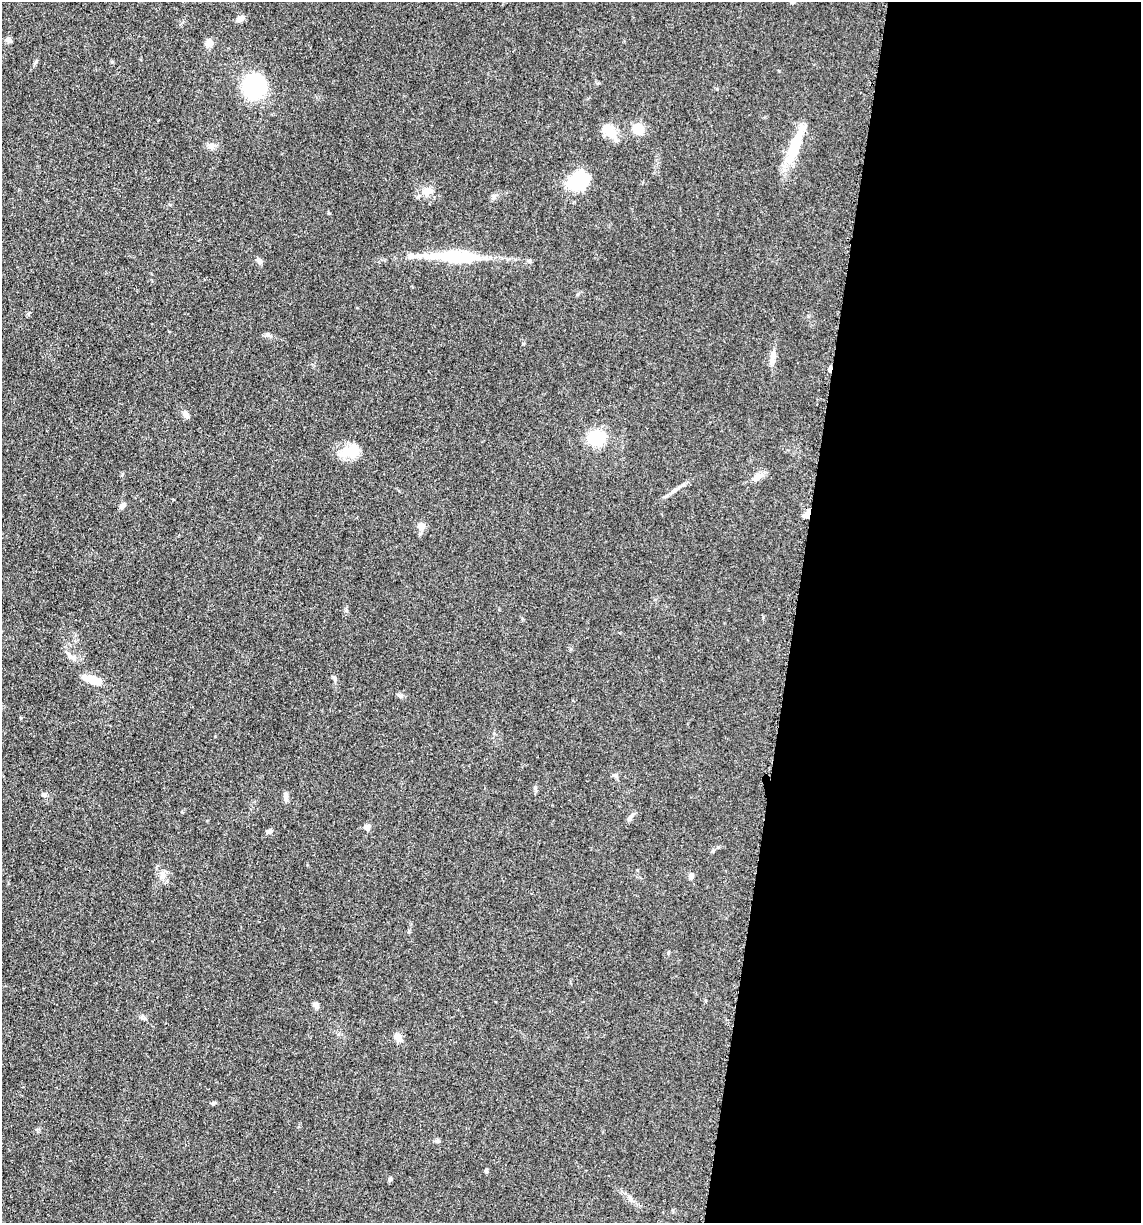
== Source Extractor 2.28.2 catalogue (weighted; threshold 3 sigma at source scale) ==
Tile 12 of 4 x 4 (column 4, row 3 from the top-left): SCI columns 3663-4801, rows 1243-2463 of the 4980 x 4921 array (HDU 1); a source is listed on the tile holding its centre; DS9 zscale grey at full resolution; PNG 1143 x 1225 px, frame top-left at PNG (2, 2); no overlay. Shown black and unused: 30% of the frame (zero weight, under 3 of 5 exposures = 4% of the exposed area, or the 3 px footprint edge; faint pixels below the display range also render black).
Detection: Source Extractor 2.28.2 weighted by HDU 2 'WHT'; one run over the whole footprint, this tile lists its part. Background 0.0562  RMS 0.0059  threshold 0.0267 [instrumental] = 3 sigma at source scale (4.5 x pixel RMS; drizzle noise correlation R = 1.50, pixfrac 1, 0.05/0.05 arcsec/px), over >= 5 px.
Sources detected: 44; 2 inside a brighter object's white glare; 1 cosmic-ray / hot-pixel residue — not listed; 1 inside a brighter listed object's ellipse — not listed separately; the other 40 listed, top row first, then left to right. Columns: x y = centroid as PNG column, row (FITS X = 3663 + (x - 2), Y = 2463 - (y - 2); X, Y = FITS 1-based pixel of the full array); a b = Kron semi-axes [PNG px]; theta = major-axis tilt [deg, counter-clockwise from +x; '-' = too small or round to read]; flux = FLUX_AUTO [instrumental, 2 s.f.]
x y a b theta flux
240 19 10 7 29 2.7
8 40 8 6 -39 1.9
209 43 12 8 -77 3
254 86 15 14 - 90
638 129 12 10 -72 10
611 131 19 12 -83 8.1
212 146 12 7 11 2.7
792 153 71 10 68 19
579 181 21 13 12 34
427 191 13 11 45 5.2
456 257 80 13 -2 42
259 261 9 6 -43 1.7
773 355 14 7 88 3.5
186 414 13 5 -74 1.7
596 438 18 16 13 18
349 452 26 15 12 11
756 478 14 8 32 4.3
674 491 12 5 40 2.4
123 505 9 5 53 1.8
808 513 10 4 64 3.6
421 526 8 7 - 4.7
69 655 13 5 -46 2.5
334 678 7 4 -60 1.2
93 680 20 7 -17 10
400 696 8 5 -29 1.5
615 776 7 6 - 1.5
44 795 8 5 -16 1.5
286 797 12 6 -85 2.2
630 818 13 6 61 2
367 827 8 7 - 2.6
269 831 8 6 32 1.6
162 875 10 6 -89 2.8
691 876 7 6 - 2.2
316 1005 7 5 -43 2.6
144 1018 6 5 - 1.1
398 1037 11 8 -56 3.9
213 1103 6 4 44 0.82
437 1141 6 5 - 1.1
486 1171 6 4 -68 0.85
390 1179 6 4 79 1.1
Overlapping masked pixels (flux is a lower limit): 1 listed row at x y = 808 513
Unlisted compact peaks at least as high as the median listed source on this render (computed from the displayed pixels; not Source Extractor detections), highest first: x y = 112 62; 668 953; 36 62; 122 474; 268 335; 523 344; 578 294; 21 718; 346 610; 718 847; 637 870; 717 89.